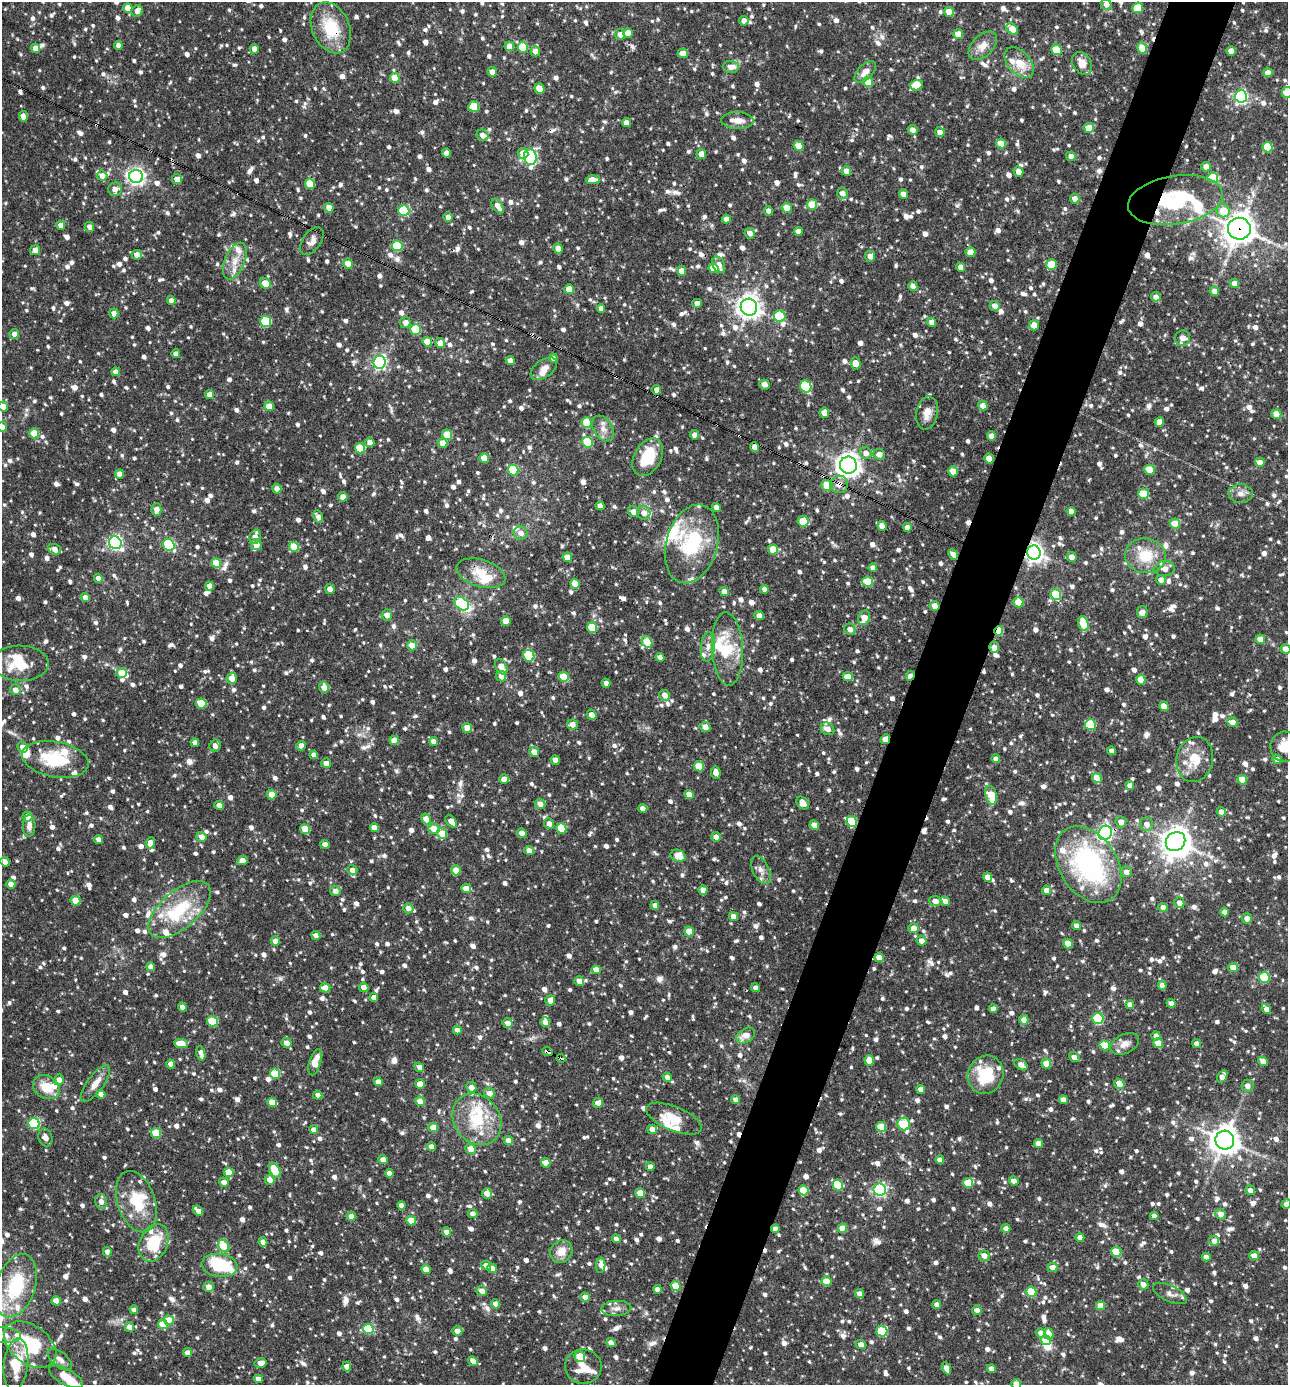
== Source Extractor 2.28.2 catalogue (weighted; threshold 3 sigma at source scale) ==
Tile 10 of 4 x 4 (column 2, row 3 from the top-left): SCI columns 1556-2841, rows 1385-2767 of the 5550 x 5536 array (HDU 1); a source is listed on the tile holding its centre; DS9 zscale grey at full resolution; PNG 1290 x 1387 px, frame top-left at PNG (2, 2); each listed source drawn as its Kron ellipse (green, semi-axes under 4 px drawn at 4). Shown black and unused: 5% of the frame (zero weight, under 3 of 4 exposures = <1% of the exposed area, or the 3 px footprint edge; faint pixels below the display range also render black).
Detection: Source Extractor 2.28.2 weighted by HDU 2 'WHT'; one run over the whole footprint, this tile lists its part. Background 0.0825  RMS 0.0039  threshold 0.0177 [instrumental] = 3 sigma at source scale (4.5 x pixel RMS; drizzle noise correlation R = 1.50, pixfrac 1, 0.05/0.05 arcsec/px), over >= 5 px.
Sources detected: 1886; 5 inside a brighter object's white glare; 6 cosmic-ray / hot-pixel residue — neither listed nor drawn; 72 inside a brighter listed object's ellipse — not listed separately; of the other 1803, all 500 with FLUX_AUTO >= 2.43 (the completeness limit of this list) listed and drawn (1303 fainter detections not listed), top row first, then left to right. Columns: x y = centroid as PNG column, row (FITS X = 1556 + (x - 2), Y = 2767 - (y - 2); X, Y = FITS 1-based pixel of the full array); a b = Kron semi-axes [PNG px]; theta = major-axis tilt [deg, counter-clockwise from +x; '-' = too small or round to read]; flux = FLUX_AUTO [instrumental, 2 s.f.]
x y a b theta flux
1106 4 5 5 - 2.7
128 8 5 4 - 4.8
1138 8 5 5 - 9.6
137 11 6 5 - 2.9
949 12 5 4 - 6.2
744 21 5 4 - 2.6
331 28 26 18 -67 17
1012 29 7 4 -41 7.4
628 33 5 4 - 4.6
620 34 5 5 - 2.9
958 34 5 4 - 6.1
118 45 4 4 - 2.7
509 46 5 4 - 4
983 46 17 10 46 5
523 47 5 5 - 11
36 48 4 4 - 4.4
1142 48 5 5 - 8.8
254 49 5 4 - 3
1057 50 5 5 - 14
535 51 5 4 - 4
1231 51 5 4 - 4.6
683 53 5 4 - 4.3
1019 63 18 11 -48 8.4
1082 63 12 9 -58 5.3
731 67 8 6 -3 3.5
492 72 5 5 - 2.5
865 72 13 7 45 3.8
1268 73 4 4 - 3.8
395 78 5 4 - 8.2
868 82 5 5 - 9.8
916 85 6 5 - 12
539 89 5 5 - 8.1
1287 92 5 5 - 14
1241 96 6 6 - 88
474 106 5 5 - 13
23 116 5 4 - 3.2
737 121 16 8 -2 4
626 123 4 4 - 2.8
1089 128 5 5 - 6.5
913 130 5 4 - 2.8
940 132 5 4 - 2.7
482 135 6 5 - 2.8
1001 144 5 4 - 6.9
799 146 5 4 - 6.8
1268 147 5 5 - 15
446 153 4 4 - 2.8
523 153 5 5 - 5.1
701 154 5 4 - 3.4
1071 156 5 4 - 2.6
530 157 8 6 -79 59
1206 167 5 5 - 3.5
846 171 5 4 - 4.6
1018 172 5 4 - 3.1
102 176 5 5 - 3.4
136 176 7 6 - 170
1213 178 5 5 - 20
177 179 5 5 - 3.8
593 180 7 4 2 4.5
310 184 5 5 - 13
115 189 7 6 - 3.2
842 193 5 5 - 2.7
903 194 4 4 - 2.9
1075 199 5 4 - 3
1175 200 48 24 9 35
812 204 5 5 - 11
498 206 8 5 -56 3.2
329 208 5 4 - 5.4
787 208 5 4 - 7.2
404 211 5 5 - 24
769 211 4 4 - 2.7
1223 211 7 6 - 8.5
448 217 5 4 - 2.7
726 219 4 4 - 2.5
61 225 4 4 - 3.3
89 227 5 4 - 2.6
1239 229 11 11 - 520
798 232 4 4 - 3
750 233 5 5 - 2.7
312 241 16 9 55 2.7
397 246 5 5 - 16
558 248 5 4 - 3
35 250 5 4 - 3.6
970 252 5 5 - 5.7
137 255 5 5 - 3.3
870 256 5 5 - 3
235 261 19 10 67 5.2
348 264 5 4 - 6.8
1051 264 5 5 - 12
719 265 8 6 -64 3.2
961 267 4 4 - 2.8
713 268 5 4 - 8.3
681 271 5 4 - 3.6
265 283 6 5 - 7
1234 283 5 4 - 3.4
913 286 5 4 - 2.6
569 289 5 5 - 5.3
1214 291 5 4 - 3.7
1156 297 5 4 - 2.5
171 300 4 4 - 2.6
697 303 4 4 - 3.1
995 306 5 4 - 2.8
749 307 8 8 - 320
601 308 4 4 - 2.6
114 313 5 4 - 2.6
780 316 6 5 - 22
266 322 5 5 - 23
405 322 5 5 - 2.9
932 322 5 4 - 2.5
1034 325 5 5 - 4.2
416 329 5 5 - 19
14 334 5 4 - 2.6
1182 338 8 7 - 3.6
427 342 5 4 - 7.1
440 343 5 4 - 4.2
176 354 4 4 - 2.7
553 358 4 4 - 2.5
510 361 4 4 - 3
380 362 6 6 - 96
856 363 6 5 - 4.2
544 369 15 8 36 3.3
116 372 4 4 - 2.8
765 384 5 5 - 2.9
806 386 6 5 - 29
657 390 4 4 - 2.7
210 395 4 4 - 4.1
983 405 5 4 - 2.9
3 406 5 5 - 3.2
269 406 5 4 - 6.3
824 413 5 4 - 3.3
927 413 17 11 79 4.1
1276 414 5 4 - 6
1159 422 5 4 - 4.2
587 423 5 5 - 12
2 427 5 4 - 2.5
603 428 14 9 -58 3.3
34 433 5 5 - 9.3
447 435 5 5 - 10
695 435 5 4 - 3.2
991 436 4 4 - 3
370 442 5 4 - 3
588 442 5 5 - 20
442 443 5 4 - 4.1
754 447 5 4 - 3
360 448 5 5 - 14
866 453 6 5 - 2.8
879 454 6 5 - 2.5
648 457 20 13 62 16
484 458 5 4 - 5.7
989 458 5 4 - 6.6
1260 462 5 4 - 2.7
848 465 8 8 - 310
513 470 5 5 - 18
1150 470 5 5 - 9.8
953 471 5 4 - 5.7
119 474 4 4 - 3.4
839 484 9 8 - 3.3
827 485 5 5 - 9
277 489 5 4 - 3
1241 493 12 9 0 2.6
1144 494 5 5 - 12
343 497 5 5 - 2.8
600 506 4 4 - 2.5
716 507 5 4 - 3.1
156 509 6 5 - 3.4
1071 511 4 4 - 3
634 512 5 5 - 3
644 513 7 6 - 2.8
318 517 6 4 -65 2.6
803 521 5 5 - 9.4
1175 523 5 5 - 7.7
882 526 5 4 - 3.7
907 527 4 4 - 2.6
521 533 7 6 - 2.7
255 537 7 5 75 3
115 543 6 6 - 98
692 544 40 25 74 28
169 545 6 5 - 37
256 545 5 5 - 3.8
294 547 5 5 - 9.4
54 549 7 5 -22 3.2
773 550 5 4 - 8.6
1034 552 7 6 - 220
953 554 6 4 -47 2.9
1145 556 20 17 -6 13
567 557 5 4 - 4.6
1071 557 5 5 - 2.7
216 563 5 4 - 7.9
873 568 4 4 - 2.8
1165 569 10 7 6 4.2
481 573 25 13 -17 9.3
98 578 4 4 - 3.1
1161 580 5 4 - 2.7
868 582 5 5 - 11
575 584 5 4 - 7.5
210 586 5 4 - 3.3
330 589 5 4 - 3.2
764 589 4 4 - 2.4
724 592 5 4 - 3.3
1056 595 5 5 - 21
85 597 4 4 - 3.4
1018 602 5 5 - 8.9
462 604 8 6 -38 37
935 606 5 4 - 3.7
1142 612 6 5 - 3.1
387 615 5 5 - 2.9
759 616 5 4 - 2.8
864 618 7 6 - 4.3
506 621 5 4 - 6.7
1083 624 8 5 -73 9.7
592 628 5 5 - 14
850 629 6 5 - 2.5
999 631 5 4 - 14
1260 639 5 4 - 4.9
647 642 6 5 - 9.8
412 645 5 5 - 4.2
708 647 15 7 83 2.9
994 647 5 5 - 3.1
727 649 36 15 -87 17
1285 649 5 4 - 3.1
529 656 6 5 - 20
660 657 4 4 - 2.5
20 663 28 17 -1 16
501 667 8 5 -61 4.3
121 673 5 5 - 8.2
501 676 5 5 - 3.2
848 676 5 4 - 5.4
910 676 5 4 - 2.6
563 677 5 5 - 11
232 678 5 5 - 3.9
1141 680 5 4 - 6.2
606 683 4 4 - 2.5
324 688 5 5 - 3.3
15 690 5 5 - 2.8
665 695 5 5 - 3.2
201 703 5 5 - 13
1164 706 5 4 - 5.1
592 715 5 4 - 3.3
1232 722 5 4 - 3.3
572 724 5 5 - 3
1090 725 6 5 - 24
705 727 5 5 - 3.5
467 728 5 4 - 5.5
827 729 7 6 - 3.4
885 739 5 4 - 4.1
394 740 5 4 - 5
434 742 4 4 - 3.4
195 743 4 4 - 2.6
215 746 6 5 - 2.8
301 746 5 4 - 2.7
23 747 6 5 - 2.8
1284 747 15 14 - 8.1
1112 751 4 4 - 3.1
534 752 5 4 - 3.9
314 755 4 4 - 2.5
55 759 33 17 -10 22
996 759 4 4 - 2.6
1195 759 23 18 77 10
1277 759 5 4 - 2.9
555 760 5 4 - 3.2
326 763 5 4 - 2.8
699 766 5 5 - 9.7
716 773 6 5 - 2.9
1097 778 5 4 - 8.1
504 779 5 4 - 3.4
1242 780 5 4 - 7.4
1130 785 4 4 - 2.7
272 794 5 5 - 6.6
689 794 5 4 - 3.7
991 795 9 5 -75 9.3
803 803 7 5 -49 3.4
540 804 5 5 - 2.7
219 805 5 4 - 3.1
643 808 4 4 - 3.2
1221 812 4 4 - 2.6
27 816 5 5 - 3.4
426 819 5 4 - 3.7
451 821 7 4 -48 3.4
852 821 5 5 - 16
1121 822 5 5 - 3.2
549 824 5 5 - 2.6
1147 824 7 6 - 2.6
814 825 5 4 - 4.4
29 826 11 6 88 2.5
374 827 4 4 - 2.6
561 828 5 5 - 12
305 829 5 5 - 10
434 829 6 5 - 5.8
442 833 5 5 - 7.9
522 833 5 4 - 2.9
1105 833 7 6 - 120
201 837 5 4 - 2.9
716 837 5 4 - 2.8
98 839 4 4 - 3
1176 841 10 9 - 390
150 843 5 4 - 3.6
325 844 4 4 - 3.1
529 851 5 4 - 3
678 856 8 5 -22 6
242 861 5 4 - 3.4
5 862 5 4 - 3
1088 865 42 29 -57 72
352 870 5 5 - 2.5
456 870 5 5 - 5
761 870 15 8 -64 2.8
1126 872 5 5 - 2.8
987 877 4 4 - 3.6
11 884 4 4 - 3.4
466 888 5 4 - 4.7
703 890 5 4 - 3.1
1046 890 5 4 - 3.5
335 891 5 5 - 2.8
75 901 5 4 - 7.5
935 901 6 5 - 2.8
945 901 5 4 - 2.5
1179 903 5 5 - 3.2
655 905 4 4 - 3
1163 907 4 4 - 3.1
408 908 5 5 - 3.2
180 910 38 18 41 22
1224 912 4 4 - 2.8
733 916 5 4 - 2.9
1247 918 5 5 - 2.8
1077 926 4 4 - 3
913 928 5 5 - 4.1
689 932 5 4 - 7.5
316 935 4 4 - 2.8
275 941 4 4 - 3.4
921 941 5 5 - 3.2
1068 943 5 4 - 6.3
879 958 4 4 - 5.9
151 967 4 4 - 3.2
1233 968 5 4 - 5.5
596 970 5 4 - 4
1264 977 5 5 - 21
579 981 5 4 - 2.9
1162 985 4 4 - 2.8
364 987 5 4 - 3
325 988 5 4 - 3.5
756 988 4 4 - 2.7
374 997 4 4 - 2.8
550 1000 5 5 - 2.9
1171 1003 4 4 - 3.5
1130 1005 4 4 - 2.8
182 1007 4 4 - 3.1
993 1009 4 4 - 3
1266 1009 5 4 - 2.6
1098 1019 6 5 - 40
1024 1020 5 4 - 3
212 1021 5 5 - 21
545 1022 5 4 - 3.2
508 1023 5 5 - 2.9
457 1030 4 4 - 2.5
746 1036 10 6 32 4.4
1156 1036 4 4 - 3.1
181 1043 7 4 -6 7.8
287 1043 5 5 - 3.3
1158 1043 5 4 - 7
1125 1044 15 9 27 3.3
1196 1044 4 4 - 2.5
1105 1045 5 4 - 11
547 1051 5 3 - 7.2
201 1053 7 4 -74 3
1074 1057 6 4 -37 2.9
561 1058 4 3 - 4.6
869 1060 5 4 - 6
1263 1061 5 4 - 4.2
315 1062 13 6 73 5.5
171 1064 4 4 - 2.9
1046 1064 5 4 - 6
1021 1065 7 5 -34 2.9
419 1067 5 4 - 2.7
275 1074 5 5 - 17
986 1075 19 17 62 17
667 1077 5 4 - 2.5
1222 1077 6 4 54 3.1
59 1080 5 4 - 2.6
378 1082 4 4 - 3.3
95 1084 22 8 54 4.5
420 1084 5 4 - 5.6
1119 1084 5 4 - 3.6
1248 1086 6 6 - 2.7
46 1087 14 11 -31 9
471 1087 5 5 - 2.8
921 1089 4 4 - 2.8
489 1093 6 5 - 3.2
101 1094 4 4 - 3.3
318 1095 4 4 - 2.4
736 1100 4 4 - 2.6
1063 1100 4 4 - 3
420 1101 5 4 - 5.9
272 1102 5 4 - 6.2
598 1103 5 5 - 2.9
477 1119 27 22 -52 20
674 1119 30 12 -23 8.9
34 1124 5 5 - 32
904 1124 6 6 - 24
433 1127 5 4 - 6
881 1127 5 5 - 12
652 1129 5 4 - 3.8
314 1130 4 4 - 3.3
156 1133 5 5 - 13
45 1137 9 7 -70 2.8
1225 1140 9 9 - 490
508 1141 4 4 - 4.2
1038 1143 4 4 - 3.8
431 1147 4 4 - 2.7
470 1149 5 5 - 3.8
383 1160 4 4 - 3.4
940 1160 4 4 - 2.6
546 1163 5 4 - 5.9
650 1167 4 4 - 2.7
275 1170 8 5 -59 12
229 1172 5 4 - 7.3
389 1173 4 4 - 2.9
270 1180 5 5 - 3
1014 1181 5 4 - 2.8
224 1182 5 4 - 2.8
968 1183 5 5 - 10
838 1185 6 5 - 17
880 1189 6 6 - 81
803 1190 5 5 - 11
1250 1190 5 4 - 2.7
487 1193 5 4 - 4.1
640 1193 5 4 - 8
101 1202 7 6 - 2.5
136 1202 32 19 -72 16
1286 1204 5 4 - 3
401 1205 4 4 - 2.6
198 1211 6 4 -41 2.8
473 1214 4 4 - 2.7
1221 1214 5 5 - 3.7
351 1216 4 4 - 2.8
1154 1216 4 4 - 2.7
411 1221 5 4 - 8.4
843 1228 5 4 - 6.9
1006 1228 4 4 - 2.9
775 1229 4 4 - 3.3
446 1232 4 4 - 2.8
1080 1237 4 4 - 3.5
616 1239 4 4 - 2.7
1214 1241 5 5 - 2.6
263 1242 5 4 - 3
154 1243 19 14 66 16
224 1246 6 5 - 16
561 1251 12 10 48 5.4
107 1252 5 4 - 2.6
1116 1252 5 5 - 15
984 1256 5 5 - 2.9
1254 1256 5 4 - 4.5
1206 1257 4 4 - 2.7
219 1265 18 11 -8 30
486 1265 5 4 - 2.9
601 1265 8 4 87 2.9
1052 1267 5 4 - 3.4
492 1268 5 4 - 2.4
426 1269 5 4 - 4.6
826 1281 5 5 - 6.3
1143 1284 5 5 - 2.9
16 1286 33 19 71 29
676 1286 5 4 - 8.3
209 1287 5 5 - 3.4
657 1289 4 4 - 2.5
482 1291 5 5 - 3.5
1031 1292 5 5 - 19
859 1294 4 4 - 3.3
1170 1294 18 8 -26 2.7
585 1297 5 4 - 3.9
56 1301 5 4 - 6.5
496 1304 4 4 - 3.1
937 1305 4 4 - 2.8
1100 1306 4 4 - 6.5
616 1308 15 7 4 2.4
134 1310 4 4 - 2.4
977 1310 5 4 - 2.8
169 1320 5 5 - 8.3
163 1324 5 4 - 9.2
129 1327 5 4 - 3.2
368 1329 5 5 - 20
457 1331 5 4 - 3.2
882 1331 5 5 - 23
1041 1333 5 4 - 3.3
1049 1334 6 4 -75 4.3
2 1335 19 8 -4 4
1046 1340 5 5 - 12
611 1343 5 4 - 2.9
861 1344 5 4 - 2.7
30 1345 29 19 -37 31
188 1353 4 4 - 2.8
580 1357 5 5 - 9.8
60 1359 14 7 -39 2.4
473 1361 5 4 - 2.9
261 1363 6 5 - 3.5
16 1364 26 12 83 13
347 1367 5 4 - 3.1
583 1367 18 17 - 7.3
946 1368 6 4 -66 2.7
991 1369 4 4 - 2.8
66 1377 19 8 -28 5.9
258 1379 4 4 - 3
1016 1384 5 5 - 5
Overlapping masked pixels (flux is a lower limit): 19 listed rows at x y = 331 28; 530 157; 1175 200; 1239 229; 749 307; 754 447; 989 458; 839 484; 1034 552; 953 554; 935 606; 999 631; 994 647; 910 676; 885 739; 852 821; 547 1051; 561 1058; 775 1229
Isophote crosses this tile's border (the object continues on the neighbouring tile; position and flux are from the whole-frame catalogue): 10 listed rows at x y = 1287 92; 3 406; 2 427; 1285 649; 20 663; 1284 747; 1286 1204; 2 1335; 258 1379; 1016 1384